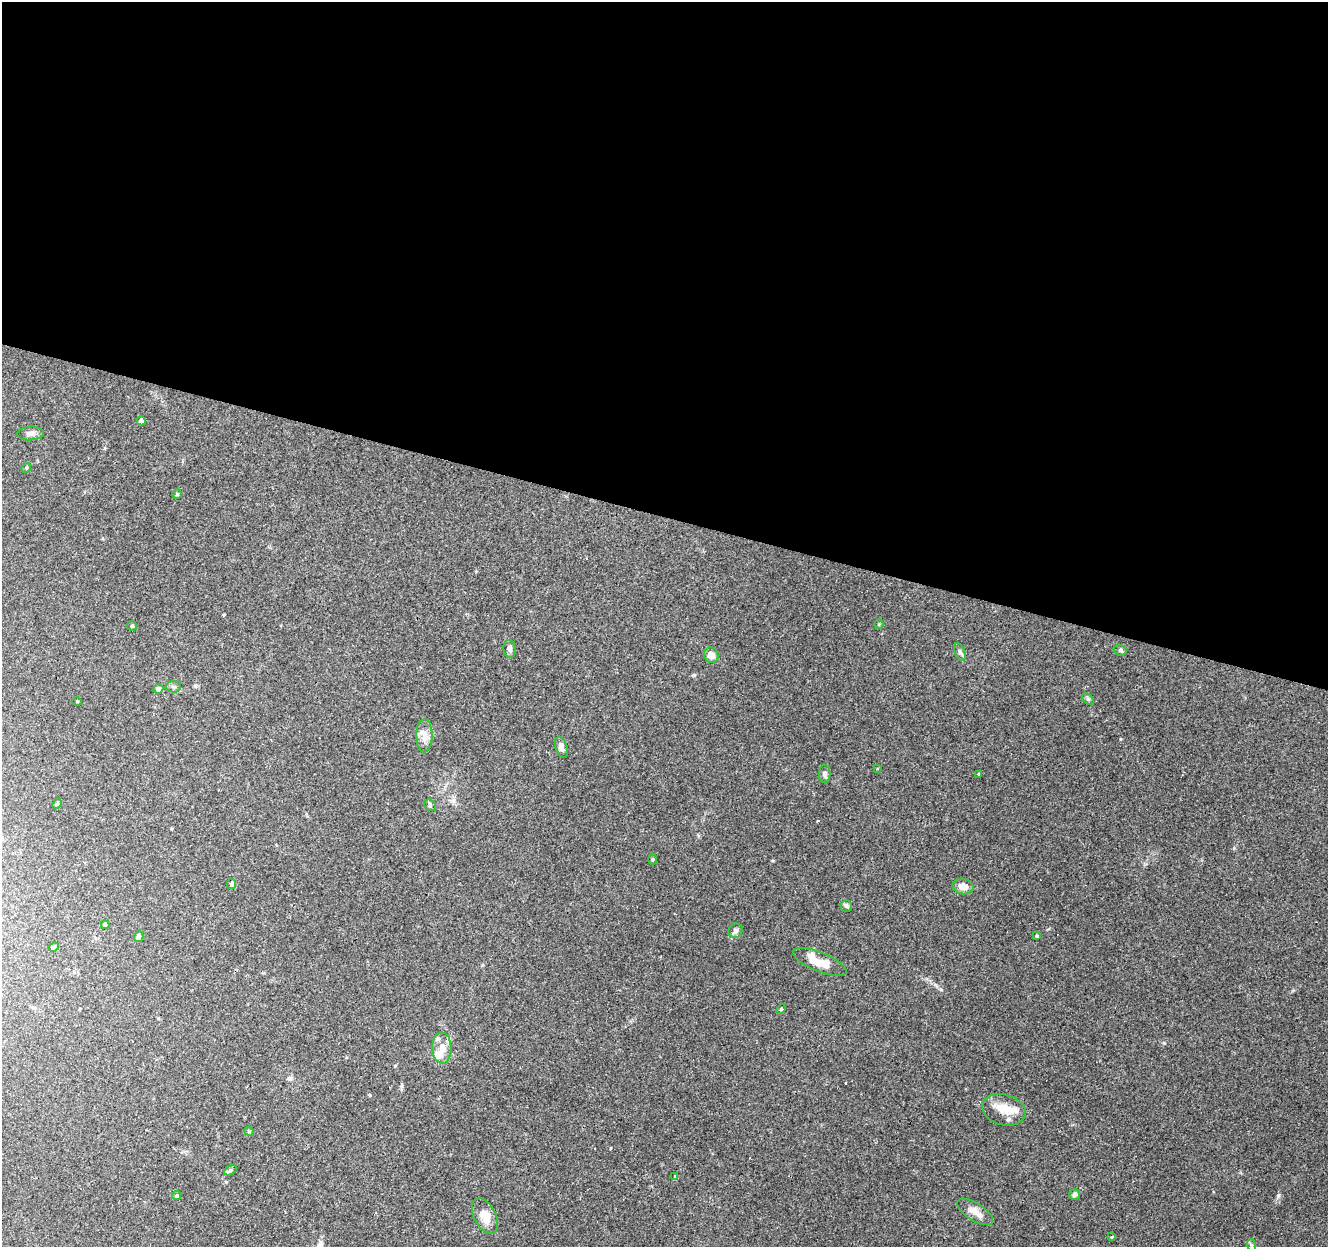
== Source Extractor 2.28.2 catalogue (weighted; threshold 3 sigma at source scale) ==
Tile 3 of 4 x 4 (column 3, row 1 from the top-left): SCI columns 2651-3976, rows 3948-5192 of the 5306 x 5470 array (HDU 1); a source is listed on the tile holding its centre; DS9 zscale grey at full resolution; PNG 1330 x 1249 px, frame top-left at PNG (2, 2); each listed source drawn as its Kron ellipse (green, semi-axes under 4 px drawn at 4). Shown black and unused: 41% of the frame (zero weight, under 3 of 4 exposures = <1% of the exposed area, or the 3 px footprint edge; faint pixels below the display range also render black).
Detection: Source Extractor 2.28.2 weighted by HDU 2 'WHT'; one run over the whole footprint, this tile lists its part. Background 0.085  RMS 0.0048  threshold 0.0215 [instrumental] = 3 sigma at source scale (4.5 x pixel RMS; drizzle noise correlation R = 1.50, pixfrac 1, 0.0396/0.0396 arcsec/px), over >= 5 px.
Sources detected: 49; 1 inside a brighter object's white glare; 3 cosmic-ray / hot-pixel residue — neither listed nor drawn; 2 inside a brighter listed object's ellipse — not listed separately; the other 43 listed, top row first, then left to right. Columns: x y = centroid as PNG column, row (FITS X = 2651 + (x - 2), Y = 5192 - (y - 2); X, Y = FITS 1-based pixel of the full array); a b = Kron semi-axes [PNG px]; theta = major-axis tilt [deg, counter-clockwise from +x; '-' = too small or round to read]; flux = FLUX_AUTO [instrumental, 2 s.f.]
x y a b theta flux
141 421 4 4 - 1.7
30 433 13 7 5 2
26 468 5 4 - 0.47
177 494 4 4 - 0.51
879 624 4 4 - 0.48
132 626 5 4 - 0.56
510 649 9 6 -83 1.6
1120 650 7 5 -17 0.95
960 652 9 5 -68 1.3
711 655 8 7 - 4.2
173 687 7 5 -2 1
158 689 5 5 - 1.4
1088 699 7 4 -44 0.78
77 701 4 3 - 0.36
424 736 16 8 89 3.6
561 747 11 6 -71 2.2
877 769 3 2 - 0.99
825 774 9 6 88 1.1
979 774 3 3 - 1
57 804 5 4 - 0.69
430 805 6 5 - 0.85
652 859 5 3 - 0.52
231 884 5 4 - 1.7
963 887 10 7 -8 3.9
846 906 6 5 - 0.98
105 925 4 3 - 0.61
735 931 7 6 - 1.3
1037 936 4 3 - 0.48
139 937 5 4 - 1.8
54 947 5 4 - 0.69
820 962 29 9 -22 11
781 1009 5 3 - 0.55
442 1048 15 9 -88 5
1004 1110 22 15 -14 8.4
249 1131 5 3 - 0.62
230 1170 7 4 26 0.89
674 1177 3 3 - 0.91
1075 1194 5 5 - 1.5
176 1195 4 4 - 0.66
975 1212 20 9 -31 4.5
485 1216 19 11 -63 6.9
1112 1237 3 3 - 1.2
1251 1245 6 4 -71 0.62
Unlisted compact peaks at least as high as the median listed source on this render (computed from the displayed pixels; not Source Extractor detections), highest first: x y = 1278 1196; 1120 739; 1164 1043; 694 675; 1234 848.